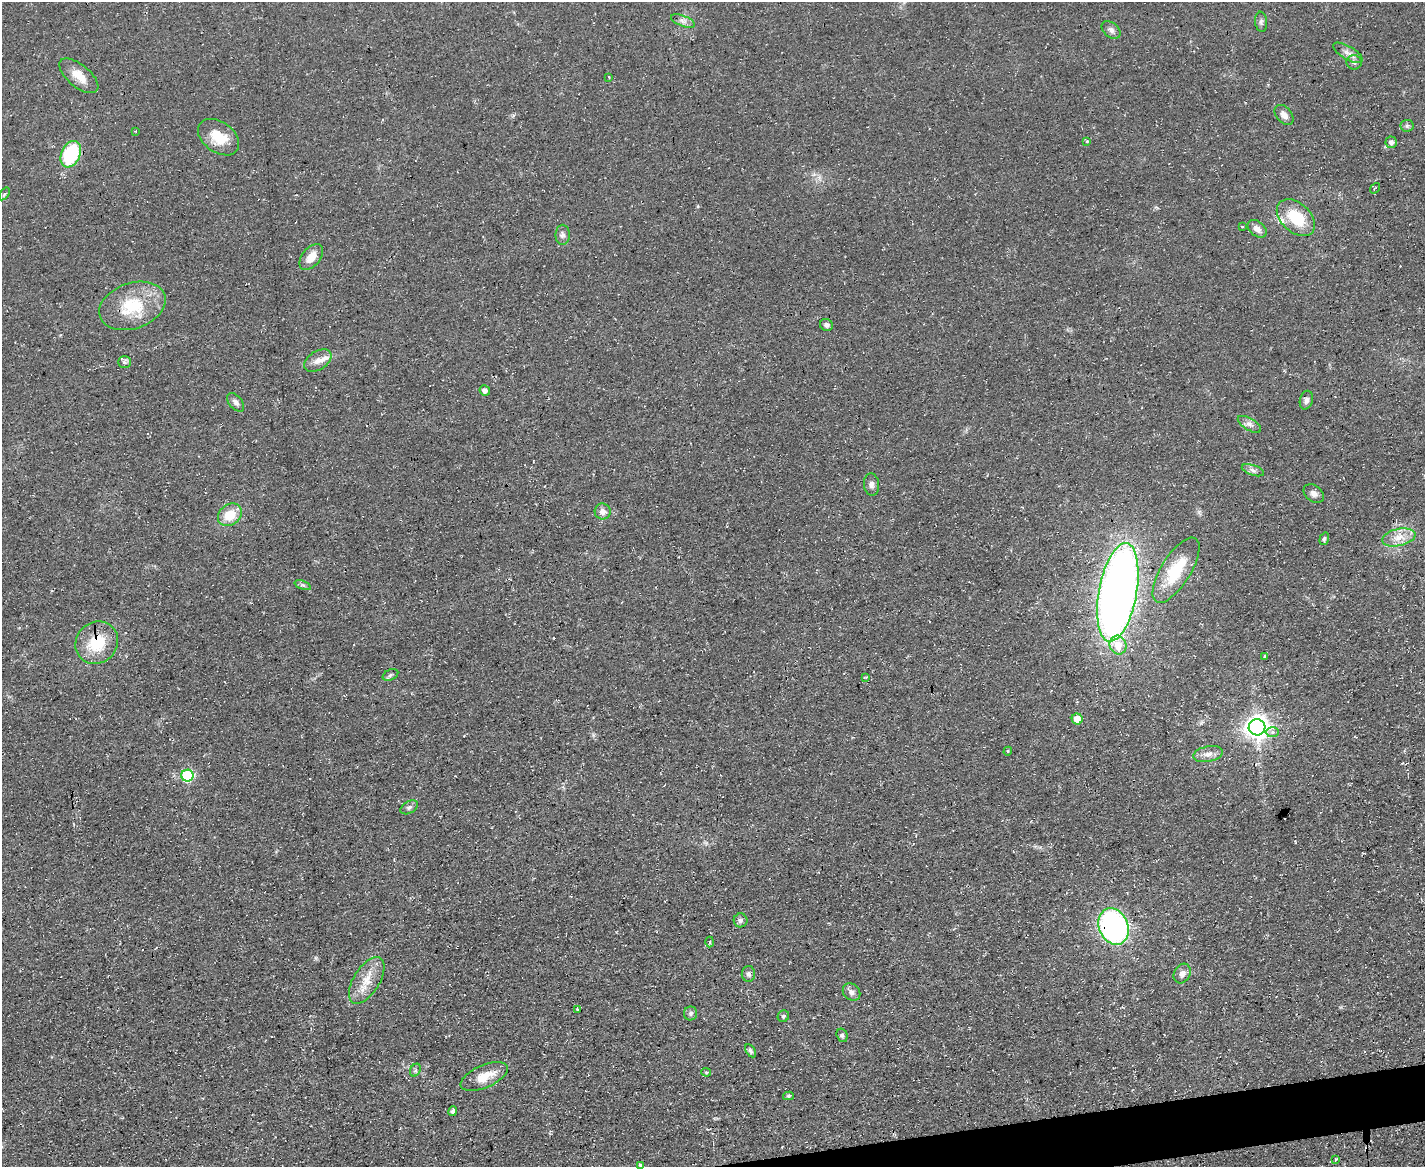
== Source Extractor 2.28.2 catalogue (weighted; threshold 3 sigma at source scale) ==
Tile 5 of 3 x 4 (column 2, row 2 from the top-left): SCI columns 1552-2974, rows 2331-3495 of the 4641 x 4660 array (HDU 1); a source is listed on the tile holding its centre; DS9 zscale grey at full resolution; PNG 1427 x 1169 px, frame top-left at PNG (2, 2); each listed source drawn as its Kron ellipse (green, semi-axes under 4 px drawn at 4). Shown black and unused: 2% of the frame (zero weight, under 3 of 4 exposures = <1% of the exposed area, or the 3 px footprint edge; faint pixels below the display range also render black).
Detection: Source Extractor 2.28.2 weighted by HDU 2 'WHT'; one run over the whole footprint, this tile lists its part. Background 0.0603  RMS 0.0071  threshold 0.0321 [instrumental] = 3 sigma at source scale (4.5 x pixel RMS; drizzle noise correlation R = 1.50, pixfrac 1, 0.05/0.05 arcsec/px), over >= 5 px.
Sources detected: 73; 2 cosmic-ray / hot-pixel residue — neither listed nor drawn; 1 inside a brighter listed object's ellipse — not listed separately; the other 70 listed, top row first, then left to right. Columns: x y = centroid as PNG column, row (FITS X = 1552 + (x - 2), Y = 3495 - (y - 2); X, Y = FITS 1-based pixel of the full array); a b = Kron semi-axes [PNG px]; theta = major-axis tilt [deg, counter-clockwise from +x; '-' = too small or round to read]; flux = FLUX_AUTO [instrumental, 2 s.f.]
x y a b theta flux
683 21 12 5 -21 3.1
1261 22 10 6 -84 2
1111 30 10 7 -39 2.8
1348 53 16 6 -30 4.4
1354 62 7 7 - 2.4
79 76 23 11 -40 11
609 77 3 2 - 0.94
1284 115 11 7 -49 4.7
1407 126 6 6 - 1.5
135 131 3 2 - 0.62
219 137 23 15 -36 18
1087 141 3 3 - 1.3
1391 142 5 5 - 2.9
71 154 14 9 67 53
1375 188 6 3 51 0.78
4 194 7 4 53 1.2
1296 218 22 14 -42 26
1242 227 3 2 - 0.67
1257 229 11 7 -39 4.6
563 235 10 7 90 2.5
311 257 15 9 51 8.4
132 306 34 23 19 35
826 325 6 6 - 2
318 361 15 9 33 6.1
124 362 6 5 - 1.6
485 390 5 5 - 3.5
1306 400 9 6 75 2.5
236 402 11 6 -50 2.8
1249 424 13 6 -31 3.3
1253 470 11 5 -18 2.5
871 485 11 7 -84 2.9
1314 494 11 8 -37 3.5
603 511 8 8 - 4.7
230 515 13 10 39 15
1399 537 17 8 13 8.5
1324 539 6 4 70 1.2
1176 570 37 14 58 30
303 585 8 4 -20 1.6
1118 592 50 19 80 650
97 643 22 20 43 27
1118 645 9 8 - 11
1265 656 4 3 - 3
390 675 8 5 27 1.5
866 677 3 3 - 0.93
1077 719 5 5 - 10
1257 727 8 8 - 590
1272 732 6 5 - 2.6
1008 751 4 3 - 0.67
1208 754 15 7 11 4.9
187 776 6 6 - 72
409 807 9 6 29 2.1
740 920 7 7 - 2.1
1113 926 19 14 -66 180
710 942 5 3 - 0.84
748 974 8 6 -88 2.3
1182 974 10 8 61 4.3
367 980 26 13 58 14
852 992 9 8 - 3.1
577 1009 2 2 - 0.67
691 1013 7 6 - 1.8
783 1016 6 5 - 1.6
842 1035 7 5 -73 1.7
750 1051 7 4 -58 1.5
415 1070 7 5 61 1.5
706 1072 5 4 - 0.87
484 1077 25 11 24 14
788 1096 5 4 - 1.1
453 1111 5 4 - 1.9
1336 1160 4 3 - 1
640 1165 3 3 - 0.95
Overlapping masked pixels (flux is a lower limit): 2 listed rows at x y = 97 643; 1113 926